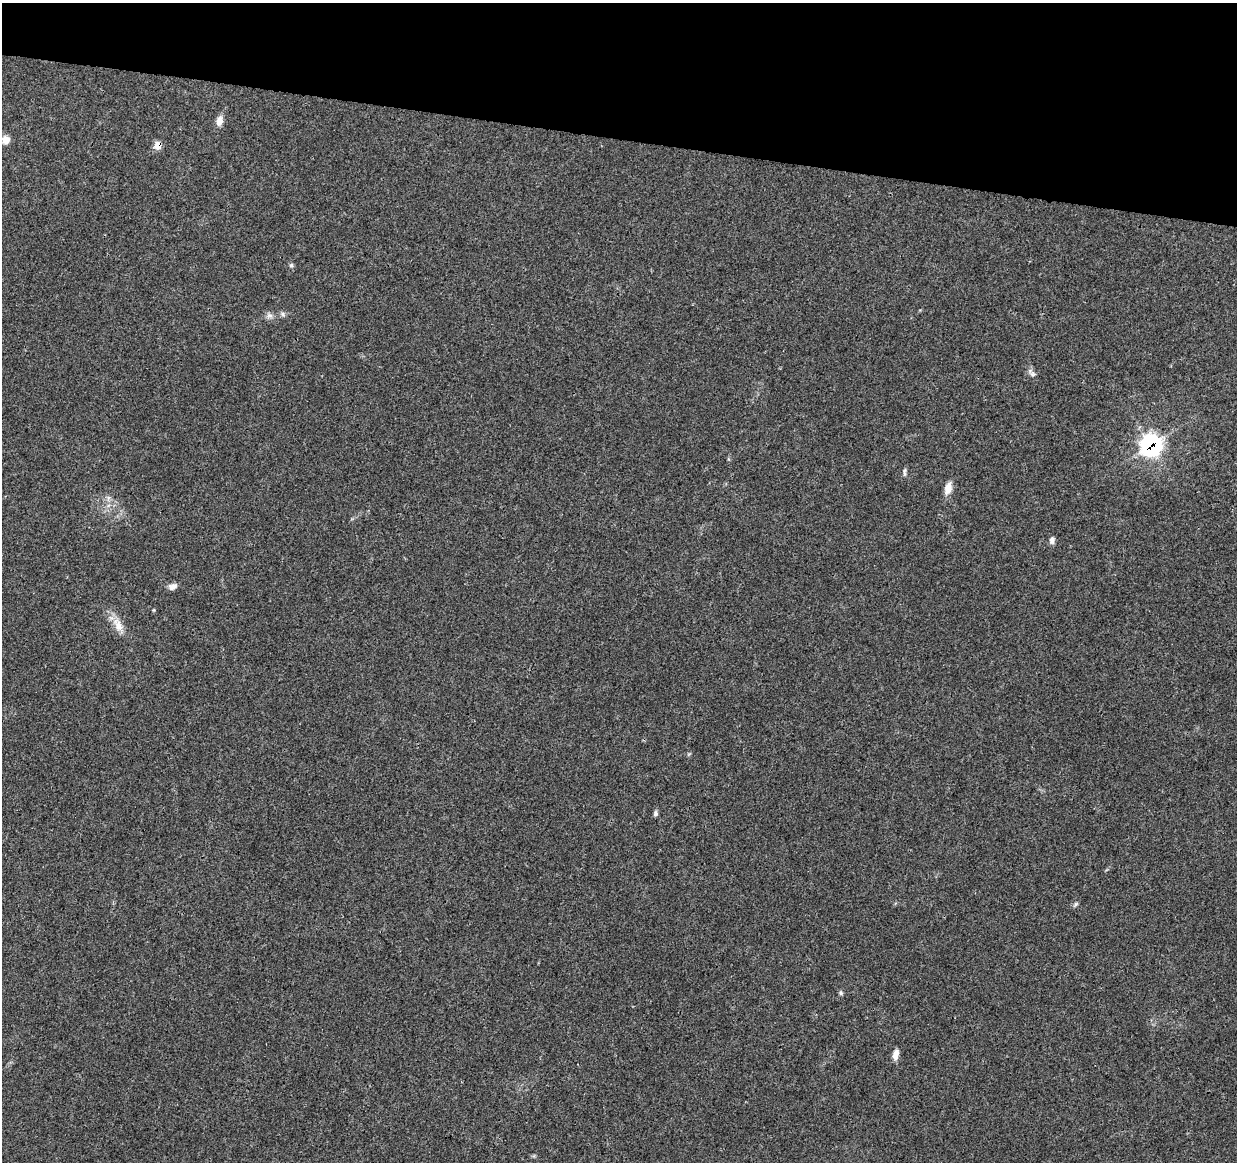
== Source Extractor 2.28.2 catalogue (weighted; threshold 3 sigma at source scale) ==
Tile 2 of 4 x 4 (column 2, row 1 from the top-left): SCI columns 1237-2471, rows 3708-4867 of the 4953 x 5153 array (HDU 1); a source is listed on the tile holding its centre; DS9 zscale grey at full resolution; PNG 1239 x 1164 px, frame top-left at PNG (2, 3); no overlay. Shown black and unused: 12% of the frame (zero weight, under 3 of 4 exposures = <1% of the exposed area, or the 3 px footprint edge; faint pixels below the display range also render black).
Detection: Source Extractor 2.28.2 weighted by HDU 2 'WHT'; one run over the whole footprint, this tile lists its part. Background 0.0224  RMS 0.0028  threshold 0.0127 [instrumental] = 3 sigma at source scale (4.5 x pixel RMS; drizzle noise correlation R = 1.50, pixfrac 1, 0.0396/0.0396 arcsec/px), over >= 5 px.
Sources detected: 19; all 19 listed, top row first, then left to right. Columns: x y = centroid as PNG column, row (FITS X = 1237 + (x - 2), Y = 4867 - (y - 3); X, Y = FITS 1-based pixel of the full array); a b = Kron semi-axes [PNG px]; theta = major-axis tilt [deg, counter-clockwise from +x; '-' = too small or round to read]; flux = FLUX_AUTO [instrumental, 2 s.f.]
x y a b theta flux
219 121 13 7 78 1.9
6 140 7 7 - 2.9
158 145 7 6 - 3.3
291 265 6 5 - 0.55
283 314 7 5 -48 0.62
270 315 9 5 -18 0.95
1032 373 14 6 -51 1.1
1151 445 10 10 - 87
905 472 13 3 88 0.6
948 488 17 8 73 2.4
108 497 7 4 -19 0.6
1052 540 8 6 82 1
172 587 10 7 18 1.5
154 610 5 3 - 0.26
118 625 22 10 -65 3.5
655 813 8 5 79 0.66
1075 904 7 5 60 0.52
841 993 6 5 - 0.47
896 1054 12 6 77 1.9
Overlapping masked pixels (flux is a lower limit): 2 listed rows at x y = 158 145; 1151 445